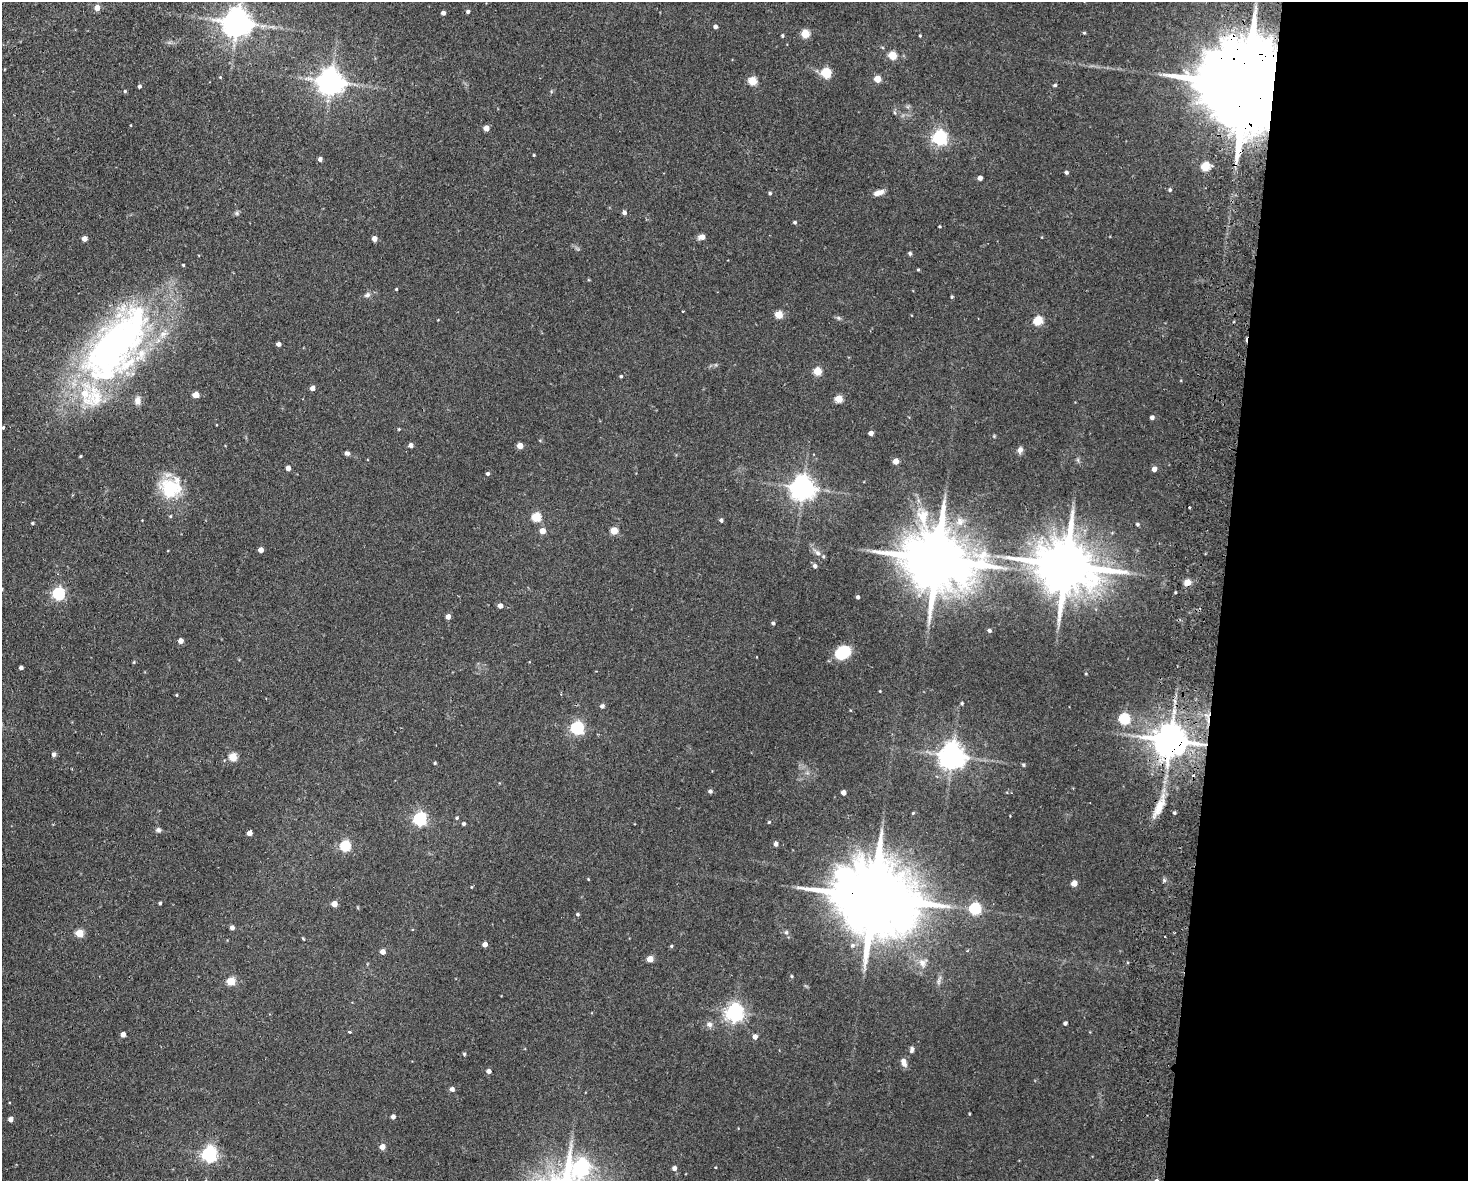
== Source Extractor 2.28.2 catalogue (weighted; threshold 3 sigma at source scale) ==
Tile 9 of 3 x 4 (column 3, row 3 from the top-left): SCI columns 3216-4681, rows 1190-2368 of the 4852 x 4736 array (HDU 1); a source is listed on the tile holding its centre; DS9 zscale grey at full resolution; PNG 1470 x 1183 px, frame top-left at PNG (2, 2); no overlay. Shown black and unused: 17% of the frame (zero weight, under 2 of 3 exposures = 3% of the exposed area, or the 3 px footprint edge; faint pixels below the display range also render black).
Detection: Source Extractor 2.28.2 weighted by HDU 2 'WHT'; one run over the whole footprint, this tile lists its part. Background 0.143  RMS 0.0074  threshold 0.0332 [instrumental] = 3 sigma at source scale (4.5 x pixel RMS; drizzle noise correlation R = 1.50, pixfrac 1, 0.05/0.05 arcsec/px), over >= 5 px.
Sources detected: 162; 3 cosmic-ray / hot-pixel residue — not listed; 5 inside a brighter listed object's ellipse — not listed separately; the other 154 listed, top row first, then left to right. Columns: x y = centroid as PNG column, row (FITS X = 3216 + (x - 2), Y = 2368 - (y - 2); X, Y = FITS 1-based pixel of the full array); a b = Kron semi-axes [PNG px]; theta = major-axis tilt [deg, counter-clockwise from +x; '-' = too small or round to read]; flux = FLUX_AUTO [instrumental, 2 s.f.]
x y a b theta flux
97 8 5 5 - 6
468 12 4 4 - 1.7
443 13 4 4 - 2.6
237 23 8 8 - 1100
715 26 4 4 - 2.4
1084 33 4 4 - 0.79
805 34 5 5 - 27
782 36 4 3 - 1
920 36 3 3 - 0.73
892 55 5 5 - 26
826 73 5 5 - 48
220 77 4 4 - 0.54
877 79 4 4 - 13
752 81 5 5 - 28
331 82 8 7 - 860
1055 85 4 3 - 1.2
1244 85 45 20 -10 24000
139 86 4 4 - 1.5
125 91 4 4 - 0.92
486 128 4 4 - 7.2
939 138 6 6 - 200
534 155 3 3 - 0.64
320 159 4 4 - 2.8
1205 166 5 5 - 38
1066 172 4 4 - 1.5
980 178 4 4 - 4.4
1170 190 5 4 - 1.1
770 193 4 4 - 1.1
878 193 12 6 17 5.3
237 213 6 4 -90 1.2
624 213 5 4 - 2.4
795 222 4 3 - 1.2
940 226 3 2 - 0.7
702 237 6 5 - 5.2
374 238 4 4 - 5.1
84 239 4 4 - 5.3
910 253 4 4 - 1.4
183 265 3 3 - 0.71
918 270 3 3 - 0.82
396 289 4 3 - 0.72
367 295 8 6 35 2.2
952 297 4 3 - 0.87
683 312 3 2 - 0.65
779 315 5 5 - 22
1038 321 5 5 - 39
279 344 4 4 - 2.7
113 346 98 51 54 290
817 371 5 5 - 25
621 376 4 3 - 0.99
312 388 4 4 - 3.5
196 395 5 4 - 11
839 399 5 5 - 20
137 400 11 8 87 3.8
1152 417 4 4 - 2.5
3 428 4 3 - 0.78
399 429 4 3 - 0.62
871 433 4 4 - 4.1
411 445 5 4 - 2.8
520 446 4 4 - 8.9
1020 450 8 6 68 2.8
347 453 5 4 - 2.2
81 456 4 3 - 0.64
896 461 4 4 - 8.5
288 468 4 4 - 4.4
1154 469 4 4 - 4.8
488 474 4 4 - 1.5
171 488 27 24 25 33
803 488 7 7 - 690
1189 507 3 3 - 1.7
536 517 5 5 - 35
721 520 4 4 - 1.8
32 523 4 3 - 0.89
1137 524 4 4 - 1.3
542 531 4 4 - 8.6
614 531 5 5 - 17
261 550 4 4 - 6.1
818 553 9 7 -45 3.3
937 560 22 16 -12 6500
1066 565 19 14 -11 5100
815 566 5 4 - 2.2
1187 582 5 5 - 12
58 594 6 5 - 100
858 597 4 3 - 2
500 606 4 4 - 4.2
448 616 4 4 - 4.9
773 623 4 4 - 1.4
989 630 4 4 - 1.5
181 641 4 4 - 5.6
843 652 15 11 35 26
134 662 5 3 - 0.69
21 668 3 3 - 2
177 695 4 3 - 0.6
962 703 4 4 - 0.92
602 706 5 5 - 2.1
1124 719 5 5 - 61
577 728 6 6 - 130
1170 741 10 9 - 1800
54 754 5 5 - 2.6
952 756 8 8 - 860
233 757 5 5 - 25
435 763 4 4 - 0.88
1023 765 5 3 - 0.76
710 791 4 4 - 1.9
843 792 4 4 - 4.2
1159 807 25 10 64 10
913 813 4 3 - 0.69
1174 813 4 3 - 1
457 818 4 4 - 0.92
420 819 6 5 - 140
769 822 4 3 - 0.72
463 824 4 4 - 1.4
158 830 7 6 - 1.8
249 833 4 4 - 5.2
776 844 6 4 -89 1.9
345 846 5 5 - 62
588 879 4 3 - 0.56
1074 883 4 4 - 9.8
471 887 5 3 - 0.62
873 897 30 17 -12 11000
160 903 3 3 - 1.1
334 904 4 4 - 8.4
975 908 5 5 - 76
577 914 4 4 - 1.2
232 927 4 4 - 3.1
786 932 6 5 - 1.4
79 933 5 5 - 22
303 939 5 3 - 0.65
485 944 4 4 - 5.2
852 945 7 7 - 2.3
671 946 4 3 - 0.92
383 952 5 4 - 4
650 959 4 4 - 11
922 963 12 11 - 5.5
792 976 4 3 - 0.81
231 981 5 5 - 25
939 981 7 4 71 1.6
734 1012 6 6 - 330
1065 1023 4 4 - 1.7
709 1024 9 7 -26 2.9
349 1032 3 3 - 1.8
123 1034 4 4 - 5.7
755 1037 5 4 - 3.7
912 1050 8 5 76 2.1
464 1054 4 4 - 0.99
904 1062 11 7 -70 4.1
488 1071 4 4 - 3.3
452 1089 5 5 - 2.8
393 1117 4 4 - 3
11 1119 4 4 - 4.1
382 1147 5 4 - 6.4
209 1154 6 6 - 210
581 1167 9 8 - 210
674 1168 5 4 - 3
1157 1180 6 5 - 2.4
Overlapping masked pixels (flux is a lower limit): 3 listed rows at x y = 1244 85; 1170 741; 873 897
Isophote crosses this tile's border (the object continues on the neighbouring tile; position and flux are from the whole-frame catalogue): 1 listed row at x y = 1157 1180